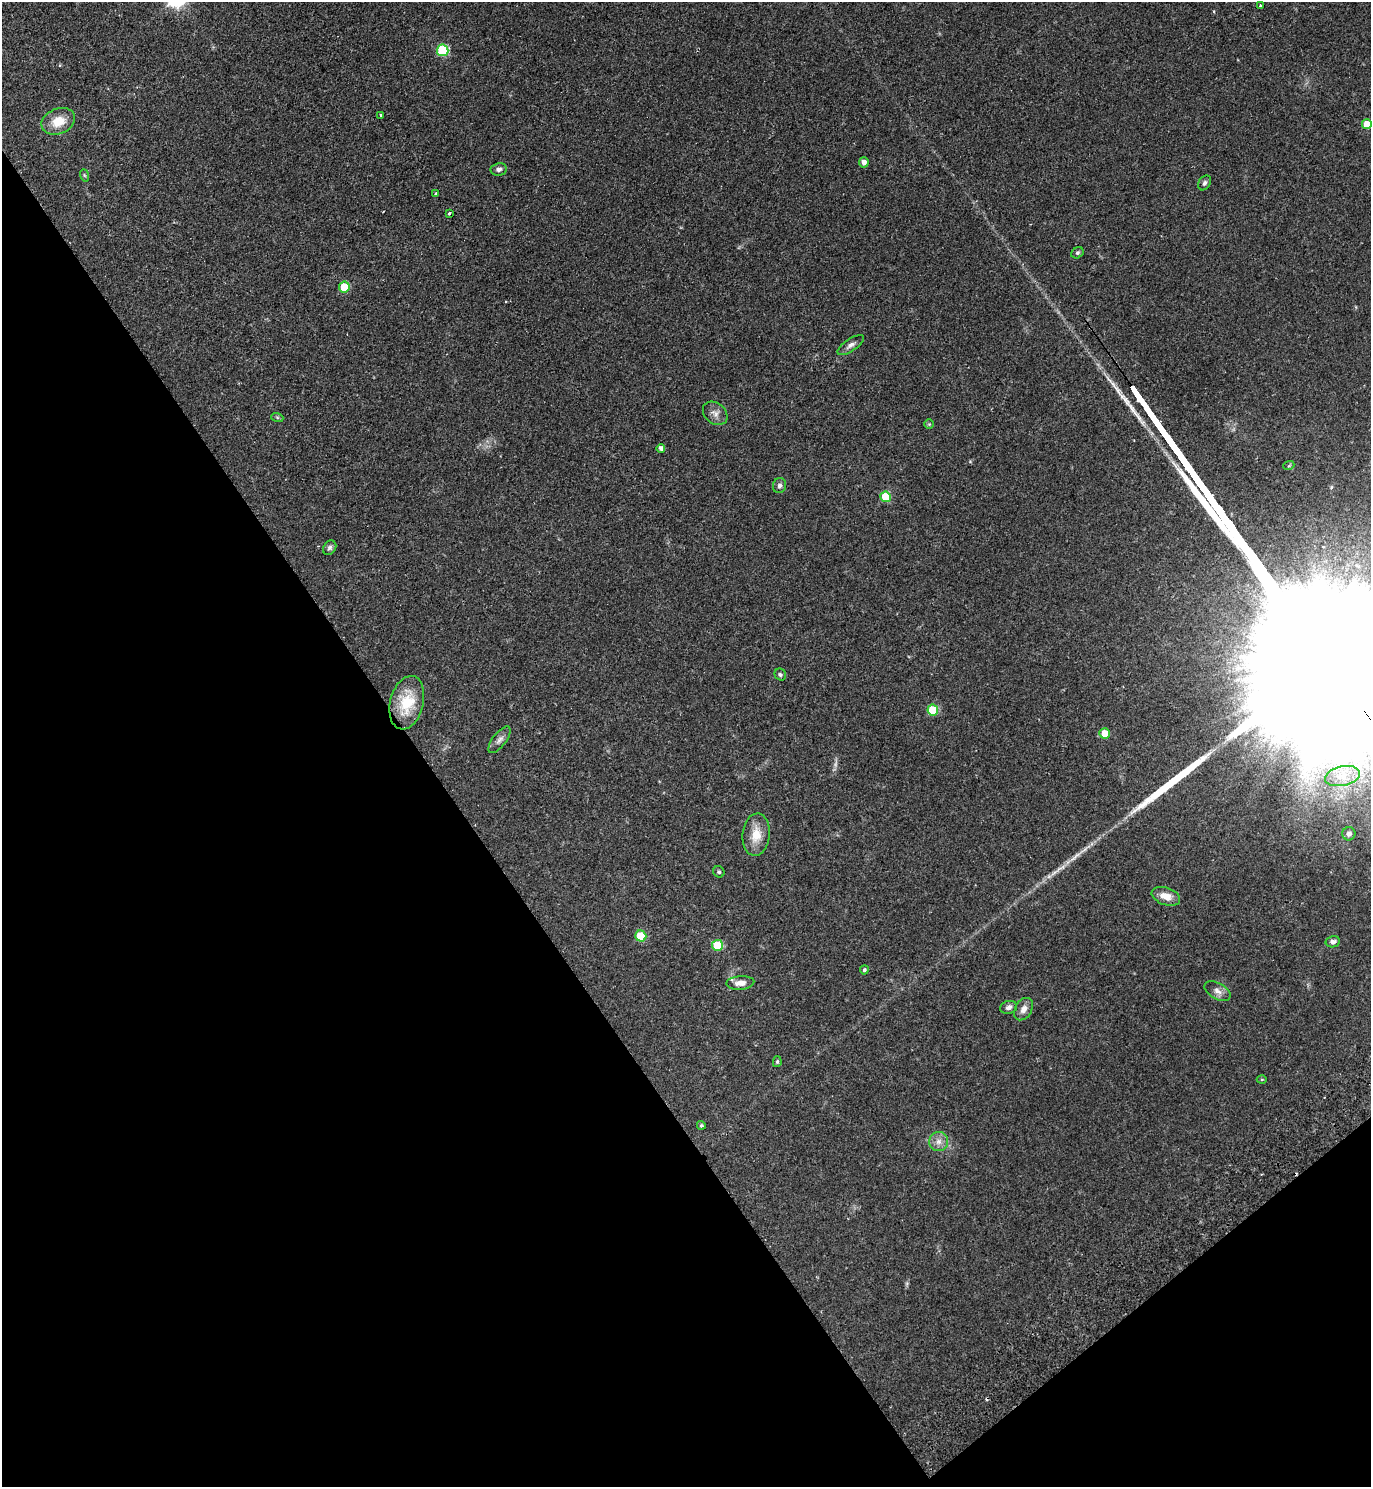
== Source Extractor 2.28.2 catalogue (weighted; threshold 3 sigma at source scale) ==
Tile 14 of 4 x 4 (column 2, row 4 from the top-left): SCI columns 1706-3074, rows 48-1532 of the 6010 x 6034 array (HDU 1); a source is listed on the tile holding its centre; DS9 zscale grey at full resolution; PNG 1373 x 1489 px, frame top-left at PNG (2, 2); each listed source drawn as its Kron ellipse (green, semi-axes under 4 px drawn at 4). Shown black and unused: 35% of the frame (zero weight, under 2 of 3 exposures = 3% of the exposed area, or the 3 px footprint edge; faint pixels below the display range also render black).
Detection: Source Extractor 2.28.2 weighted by HDU 2 'WHT'; one run over the whole footprint, this tile lists its part. Background 0.146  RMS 0.0066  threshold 0.0298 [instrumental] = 3 sigma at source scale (4.5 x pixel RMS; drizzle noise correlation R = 1.50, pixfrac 1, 0.05/0.05 arcsec/px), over >= 5 px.
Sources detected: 51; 2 inside a brighter object's white glare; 3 cosmic-ray / hot-pixel residue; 2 long thin detections or spike segments (spike, bleed or trail) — neither listed nor drawn; the other 44 listed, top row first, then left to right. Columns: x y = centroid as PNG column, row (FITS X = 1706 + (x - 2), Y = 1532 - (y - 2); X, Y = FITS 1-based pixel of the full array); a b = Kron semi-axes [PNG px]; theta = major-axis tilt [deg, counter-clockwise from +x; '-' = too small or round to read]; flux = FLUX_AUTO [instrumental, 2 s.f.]
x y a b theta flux
1260 6 4 3 - 1.3
443 50 6 6 - 38
381 115 3 2 - 0.82
58 121 17 12 22 12
1367 124 5 5 - 8.7
864 162 5 5 - 3.3
499 169 8 6 8 2.2
84 175 6 4 -71 0.78
1205 183 8 6 57 1.6
435 193 3 3 - 1.4
449 213 3 3 - 1.2
1077 253 6 5 - 1.1
344 287 5 5 - 19
851 345 15 6 34 3
715 413 13 10 -40 4.1
277 417 6 4 -19 0.85
929 424 5 5 - 0.79
661 448 4 4 - 2.3
1289 465 6 3 22 0.73
779 486 7 6 - 2.1
886 497 5 5 - 20
330 548 8 6 52 1.7
780 674 6 5 - 1.4
407 703 27 16 76 24
933 710 5 5 - 29
1105 733 5 5 - 11
500 740 16 6 52 3.1
1342 776 17 9 12 9.7
1349 834 6 6 - 3
756 835 21 13 84 11
719 872 6 5 - 1
1166 896 15 8 -19 6.8
641 936 6 5 - 21
1333 942 7 5 12 2.2
717 945 5 5 - 26
864 970 4 4 - 1.3
740 983 14 7 4 5
1217 991 14 8 -28 3.6
1009 1007 8 6 15 2.2
1024 1009 12 8 59 4.2
777 1062 5 4 - 0.97
1262 1079 5 3 - 0.65
701 1125 4 4 - 1.2
939 1142 9 9 - 4.2